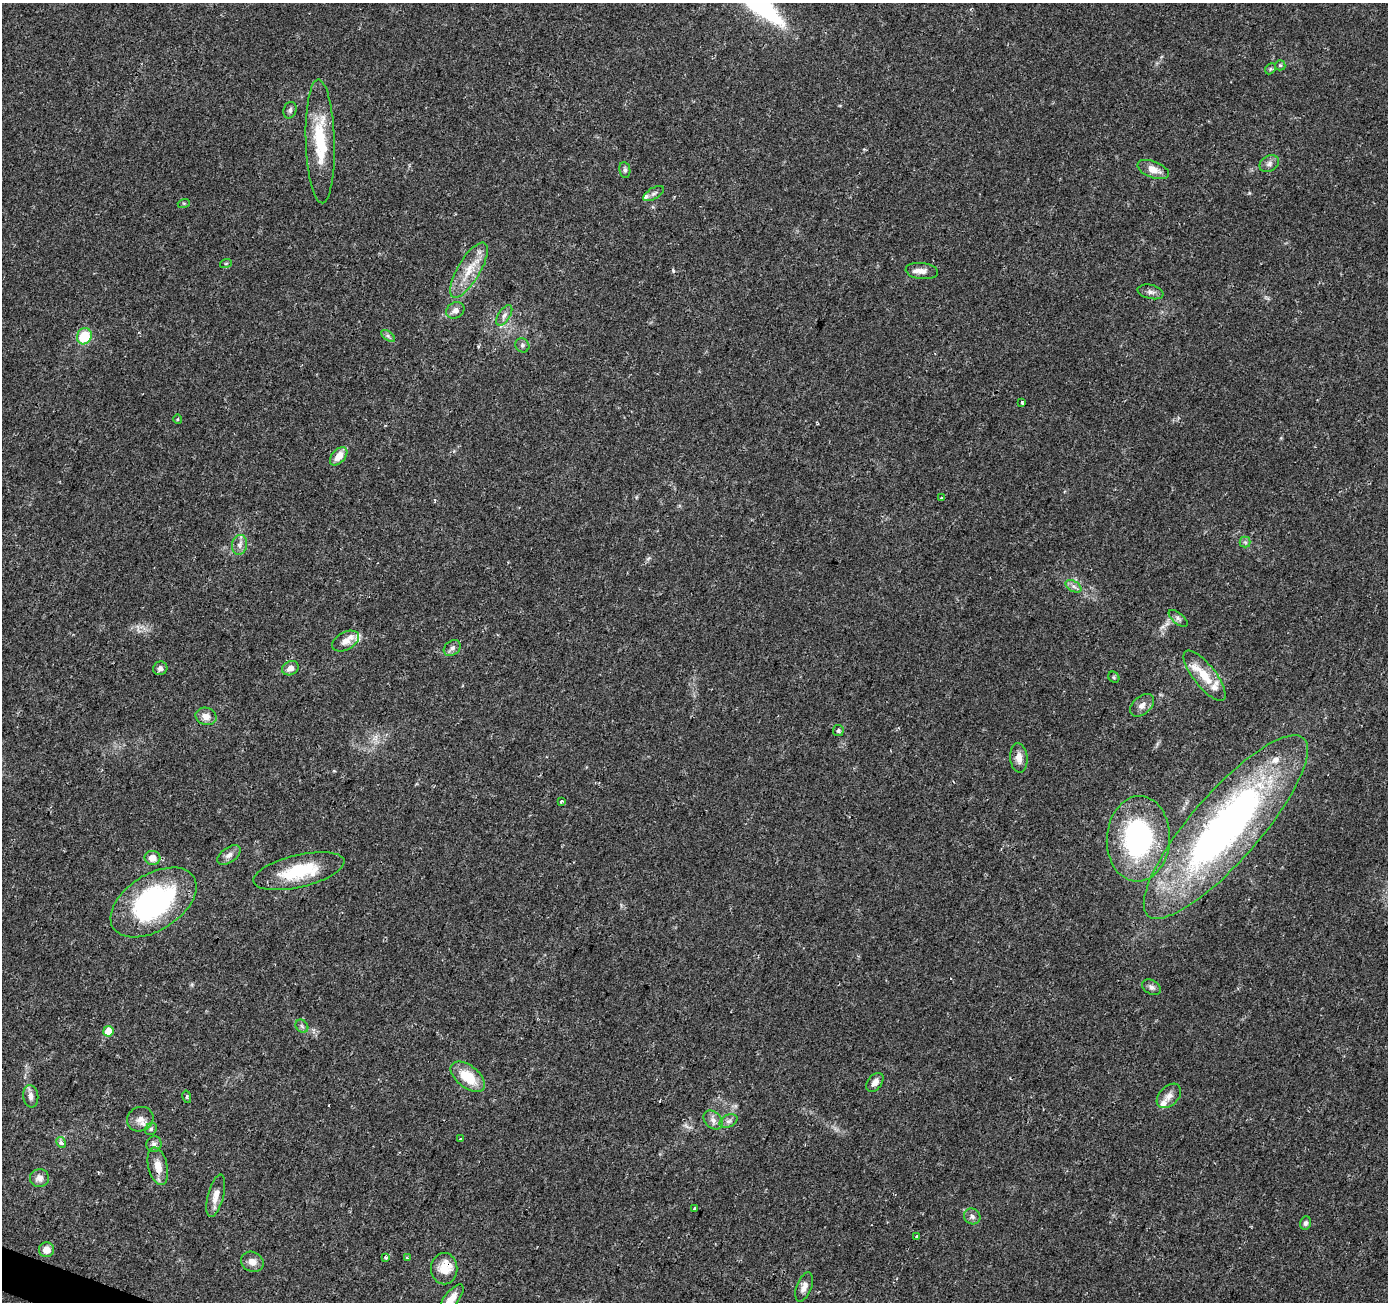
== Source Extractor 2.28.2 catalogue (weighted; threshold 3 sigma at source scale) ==
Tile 7 of 4 x 4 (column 3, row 2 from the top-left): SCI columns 2773-4158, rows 2810-4109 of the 5551 x 5684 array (HDU 1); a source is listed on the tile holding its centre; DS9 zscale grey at full resolution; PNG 1390 x 1304 px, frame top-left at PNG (2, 3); each listed source drawn as its Kron ellipse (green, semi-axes under 4 px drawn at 4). Shown black and unused: <1% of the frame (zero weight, under 2 of 3 exposures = <1% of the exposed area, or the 3 px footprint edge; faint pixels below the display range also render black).
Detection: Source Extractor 2.28.2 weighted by HDU 2 'WHT'; one run over the whole footprint, this tile lists its part. Background 0.0336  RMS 0.0034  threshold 0.0155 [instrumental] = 3 sigma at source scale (4.5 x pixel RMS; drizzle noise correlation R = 1.50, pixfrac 1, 0.0396/0.0396 arcsec/px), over >= 5 px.
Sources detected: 82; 3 cosmic-ray / hot-pixel residue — neither listed nor drawn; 7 inside a brighter listed object's ellipse — not listed separately; the other 72 listed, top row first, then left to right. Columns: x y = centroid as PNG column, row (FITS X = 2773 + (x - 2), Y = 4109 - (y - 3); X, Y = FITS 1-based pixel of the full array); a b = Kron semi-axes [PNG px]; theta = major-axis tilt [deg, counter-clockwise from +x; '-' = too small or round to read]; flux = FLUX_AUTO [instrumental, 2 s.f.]
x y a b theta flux
1280 65 5 5 - 0.5
1270 69 6 4 47 0.56
290 110 8 6 73 0.95
320 141 62 14 -88 17
1269 164 10 7 33 1.5
625 170 8 5 -82 0.86
1153 170 16 8 -21 3.5
654 194 11 5 31 1.1
184 203 6 4 17 0.43
226 263 6 3 19 0.36
469 270 31 11 59 8
922 271 16 8 -6 2.7
1151 292 13 7 -13 1.4
455 310 9 8 - 1.9
504 315 11 6 57 1.4
84 336 8 7 - 11
388 336 8 4 -37 0.74
522 345 7 6 - 0.89
1022 403 3 3 - 1.4
178 419 5 3 - 0.36
339 456 11 6 47 4.2
941 498 3 3 - 0.58
1245 542 5 5 - 0.65
239 545 10 7 80 1.7
1073 586 9 5 -31 1.2
1178 618 11 5 -39 1
346 641 15 8 28 2.8
452 648 9 7 39 1.3
160 668 7 6 - 1.2
290 668 9 6 28 2.2
1205 676 31 11 -52 7.9
1114 677 6 5 - 0.51
1142 705 14 9 40 2.2
206 716 10 8 -16 2.9
838 730 5 5 - 0.75
1019 758 15 8 -84 2.9
561 801 4 3 - 0.81
1226 827 118 34 49 160
1138 839 43 31 87 55
229 855 13 7 36 1.8
153 858 8 7 - 3.3
299 871 46 16 13 18
153 902 48 28 33 60
1151 987 10 7 -30 1.2
302 1026 7 5 -46 0.84
108 1031 5 5 - 6.8
468 1077 20 11 -39 9.8
875 1082 11 7 52 2.2
31 1096 11 7 -83 1.7
1169 1096 14 9 45 2.5
187 1097 6 3 -77 0.49
140 1119 13 12 - 2.8
713 1120 11 8 -45 1.8
728 1121 9 6 26 1.2
151 1129 6 5 - 0.75
460 1138 3 2 - 0.28
61 1142 5 4 - 1.4
154 1144 8 7 - 1.2
158 1166 19 9 -77 4.2
39 1178 9 9 - 2.2
216 1196 22 8 75 3.4
695 1208 3 3 - 1.1
972 1216 8 7 - 1.2
1306 1223 7 5 69 1
917 1236 3 3 - 1.1
46 1250 7 7 - 3.1
386 1257 3 3 - 2.7
407 1258 3 3 - 0.55
252 1262 12 9 -27 2.6
444 1269 15 13 90 6.9
804 1287 15 7 69 2.2
451 1299 18 7 52 4.3
Overlapping masked pixels (flux is a lower limit): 2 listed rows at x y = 158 1166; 444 1269
Isophote crosses this tile's border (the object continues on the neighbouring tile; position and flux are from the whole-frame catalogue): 1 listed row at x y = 451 1299